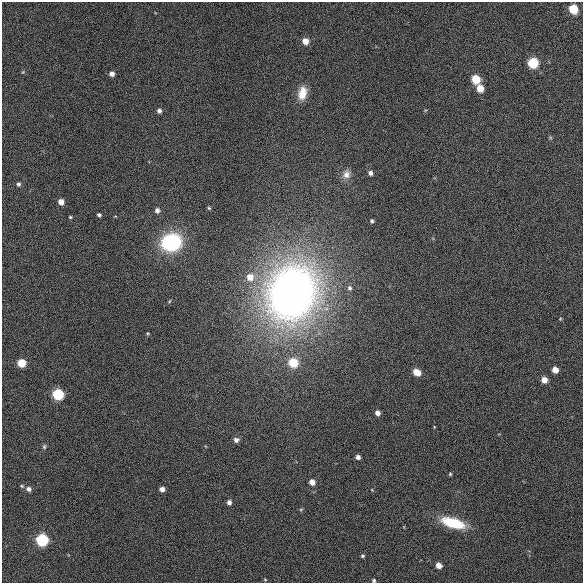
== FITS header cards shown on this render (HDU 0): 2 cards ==
NAXIS1  =                  581 /
NAXIS2  =                  581 /

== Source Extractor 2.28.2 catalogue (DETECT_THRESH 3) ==
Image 581 x 581 px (HDU 0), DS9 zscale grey, 1 PNG px = 1 image px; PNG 585 x 585 px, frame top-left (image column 1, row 581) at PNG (2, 2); no overlay
Background 495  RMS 22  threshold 66.5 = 3 sigma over >= 5 px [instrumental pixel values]
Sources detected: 49; all 49 listed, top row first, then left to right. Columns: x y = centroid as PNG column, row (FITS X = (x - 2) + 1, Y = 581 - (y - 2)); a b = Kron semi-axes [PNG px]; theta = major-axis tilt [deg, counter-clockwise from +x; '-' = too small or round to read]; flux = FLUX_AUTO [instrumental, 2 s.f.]
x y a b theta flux
573 9 6 6 - 5.3e+04
305 41 6 6 - 1.5e+04
533 63 6 6 - 8.4e+04
23 72 4 3 - 1.4e+03
112 74 5 5 - 7.6e+03
476 79 6 6 - 4.4e+04
480 88 6 5 - 2.3e+04
302 93 17 10 78 2.3e+04
159 111 5 5 - 4.7e+03
370 173 5 5 - 5.4e+03
346 174 12 11 - 1.1e+04
18 184 5 5 - 3.0e+03
61 202 5 5 - 1.0e+04
209 208 5 4 - 2.0e+03
157 210 6 5 - 5.9e+03
99 215 4 4 - 3.0e+03
70 217 4 4 - 1.6e+03
372 221 5 4 - 2.7e+03
171 242 21 18 9 1.3e+05
250 277 8 8 - 1.7e+04
350 288 6 6 - 3.9e+03
292 293 52 43 66 1.1e+06
170 301 5 3 - 1.5e+03
560 319 4 3 - 1.3e+03
148 333 4 3 - 1.6e+03
21 363 6 5 - 3.9e+04
293 363 11 10 - 3.0e+04
555 370 5 5 - 1.5e+04
417 372 7 5 -32 2.0e+04
544 380 5 5 - 1.4e+04
58 394 6 6 - 1.2e+05
377 413 5 5 - 7.5e+03
434 427 4 3 - 1.1e+03
236 440 6 5 - 5.9e+03
44 447 6 5 - 2.5e+03
358 457 4 4 - 5.9e+03
450 474 4 4 - 1.8e+03
312 482 5 5 - 1.2e+04
22 486 5 4 - 1.7e+03
28 489 6 5 - 5.0e+03
162 489 5 4 - 7.2e+03
229 502 5 5 - 5.8e+03
301 509 5 3 - 1.5e+03
453 523 26 10 -17 5.9e+04
42 540 7 7 - 1.2e+05
363 556 4 4 - 2.4e+03
439 565 5 5 - 1.2e+04
265 579 5 3 - 1.4e+03
374 580 4 4 - 2.3e+03
At the frame edge (FLAGS 8, measured only in part): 1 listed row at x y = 374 580